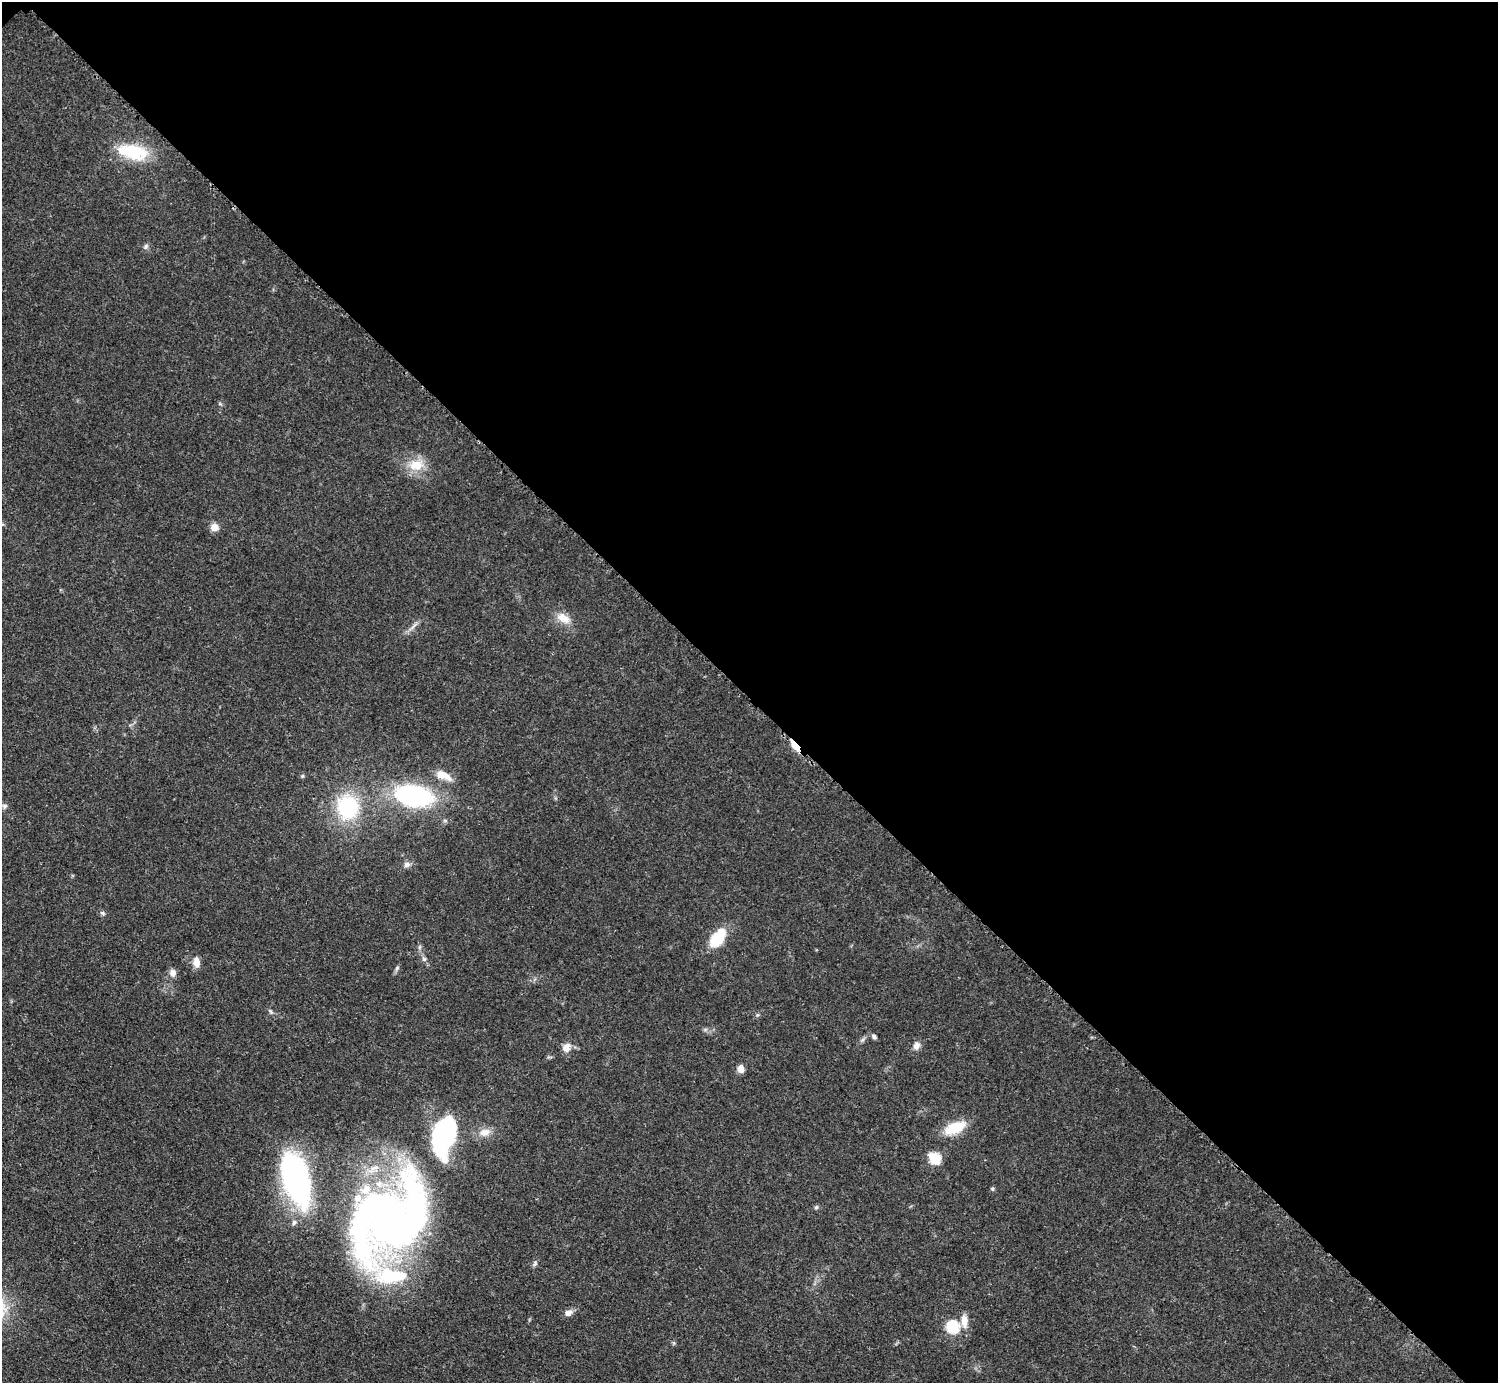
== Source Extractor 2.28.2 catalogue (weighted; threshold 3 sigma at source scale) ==
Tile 3 of 4 x 4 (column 3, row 1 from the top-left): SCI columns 2999-4494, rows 4452-5832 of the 5993 x 5993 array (HDU 1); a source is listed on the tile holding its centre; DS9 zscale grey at full resolution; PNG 1500 x 1385 px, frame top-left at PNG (2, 2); no overlay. Shown black and unused: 50% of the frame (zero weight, under 3 of 5 exposures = <1% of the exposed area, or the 3 px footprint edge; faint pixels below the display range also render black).
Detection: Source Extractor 2.28.2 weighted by HDU 2 'WHT'; one run over the whole footprint, this tile lists its part. Background 0.0506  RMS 0.0052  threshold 0.0236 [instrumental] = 3 sigma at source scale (4.5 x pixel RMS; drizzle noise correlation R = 1.50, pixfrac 1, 0.05/0.05 arcsec/px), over >= 5 px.
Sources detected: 43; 2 inside a brighter object's white glare — not listed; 3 inside a brighter listed object's ellipse — not listed separately; the other 38 listed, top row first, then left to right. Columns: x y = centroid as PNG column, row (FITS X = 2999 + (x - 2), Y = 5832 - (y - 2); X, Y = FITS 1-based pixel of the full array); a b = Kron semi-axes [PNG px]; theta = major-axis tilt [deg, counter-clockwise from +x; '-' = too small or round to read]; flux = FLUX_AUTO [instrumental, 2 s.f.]
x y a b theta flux
133 152 37 16 -11 27
146 246 8 6 58 1.4
416 465 21 14 4 11
214 527 9 9 - 4.1
563 618 20 11 -29 6.9
413 626 13 3 45 2
795 746 15 6 -51 5.6
443 775 23 9 -25 7
302 776 5 5 - 0.73
414 796 29 16 -11 98
4 806 8 7 - 1.5
347 807 25 22 -79 42
407 864 9 8 - 2.1
103 913 8 5 -27 1.1
718 938 21 12 54 20
419 947 7 4 89 1
424 959 7 5 -45 1.3
196 962 12 7 89 4.5
397 968 6 5 - 1
173 973 8 7 - 3.2
270 1011 9 4 -46 1.1
874 1037 7 5 -45 1.3
916 1046 11 9 61 2.7
566 1047 9 8 - 4.9
740 1069 8 7 - 4.1
955 1128 24 11 23 16
484 1132 16 10 13 5.4
444 1137 37 21 75 94
935 1158 7 6 - 26
295 1177 50 24 -73 130
992 1189 5 5 - 0.75
816 1207 6 5 - 0.91
388 1218 85 68 5 290
294 1222 7 6 - 1.4
535 1264 9 6 60 1.3
568 1313 10 7 20 2.8
964 1321 17 8 -88 5.3
953 1327 8 7 - 31
Overlapping masked pixels (flux is a lower limit): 1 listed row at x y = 795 746